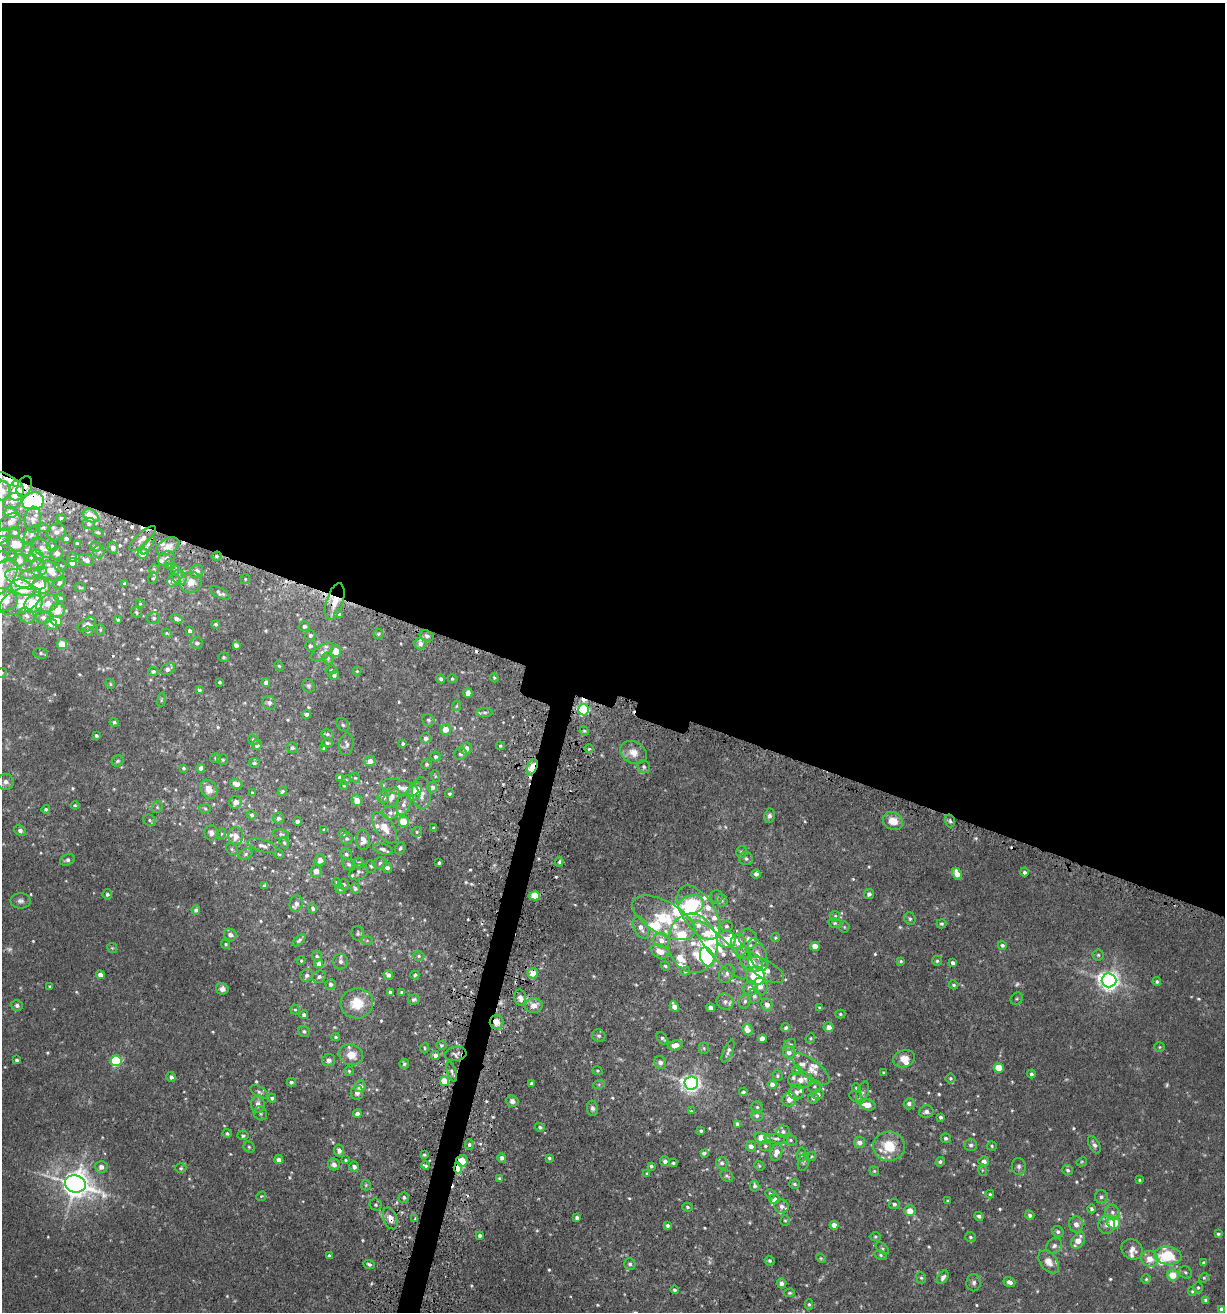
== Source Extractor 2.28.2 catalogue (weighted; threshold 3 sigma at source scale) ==
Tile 3 of 4 x 4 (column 3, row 1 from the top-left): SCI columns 2623-3845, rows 3993-5302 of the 5414 x 5354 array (HDU 1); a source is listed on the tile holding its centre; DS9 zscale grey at full resolution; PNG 1227 x 1314 px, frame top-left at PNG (2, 3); each listed source drawn as its Kron ellipse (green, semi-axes under 4 px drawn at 4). Shown black and unused: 54% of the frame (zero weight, under 3 of 5 exposures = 5% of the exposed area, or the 3 px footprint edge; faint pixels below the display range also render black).
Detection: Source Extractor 2.28.2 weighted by HDU 2 'WHT'; one run over the whole footprint, this tile lists its part. Background 0.0209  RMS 0.003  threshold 0.0135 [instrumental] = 3 sigma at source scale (4.5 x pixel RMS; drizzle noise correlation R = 1.50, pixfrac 1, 0.05/0.05 arcsec/px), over >= 5 px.
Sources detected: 659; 6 too faint to see at this stretch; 3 inside a brighter object's white glare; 10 cosmic-ray / hot-pixel residue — neither listed nor drawn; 59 inside a brighter listed object's ellipse — not listed separately; of the other 581, all 500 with FLUX_AUTO >= 0.341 (the completeness limit of this list) listed and drawn (81 fainter detections not listed), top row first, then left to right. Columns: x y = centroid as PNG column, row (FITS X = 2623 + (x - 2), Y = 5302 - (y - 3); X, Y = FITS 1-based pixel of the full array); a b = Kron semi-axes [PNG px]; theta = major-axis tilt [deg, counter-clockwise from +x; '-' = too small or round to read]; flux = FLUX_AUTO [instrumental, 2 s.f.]
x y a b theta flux
7 479 13 4 -28 2.6
24 486 11 7 66 2.9
2 491 10 7 84 2
16 491 10 7 84 9.2
13 501 10 7 32 1.5
33 501 11 8 14 46
10 512 7 5 -1 3
91 516 8 6 -32 5.4
61 518 5 4 - 0.54
33 520 13 8 85 1.8
10 522 11 7 28 2.1
89 524 6 5 - 0.94
43 528 7 4 -7 0.48
15 532 5 5 - 0.97
56 532 10 8 23 1.7
98 532 6 4 -19 0.43
32 534 10 6 52 1.1
3 536 9 6 49 0.87
142 538 17 6 43 1.6
66 539 4 3 - 0.78
4 541 6 5 - 1
16 544 9 7 -30 7.1
77 544 4 3 - 0.72
148 545 10 4 58 0.8
52 546 5 5 - 0.44
95 546 5 5 - 0.66
168 546 12 7 29 2.1
113 547 6 5 - 1.1
42 548 12 7 -48 1.6
27 550 6 5 - 0.57
99 551 7 5 88 0.75
57 553 6 6 - 1.3
143 553 5 5 - 3.7
38 555 6 4 -46 0.48
12 556 5 5 - 0.42
217 556 5 3 - 0.51
2 557 6 6 - 0.67
72 557 5 4 - 0.7
31 558 4 4 - 0.35
166 558 9 6 29 1.1
19 560 6 6 - 2.4
86 560 8 5 -20 1.2
72 563 5 4 - 3.6
170 564 5 5 - 0.71
38 565 7 6 - 0.82
60 566 6 6 - 0.53
154 569 5 5 - 0.35
175 570 6 4 -74 0.39
51 571 13 9 -29 4.7
196 571 7 6 - 1.3
33 573 14 5 12 1.3
2 577 21 12 55 6.7
179 577 8 6 -57 1.3
153 578 6 4 62 0.45
245 579 5 4 - 0.35
26 580 21 8 -17 4.1
173 580 7 5 44 0.8
191 582 11 10 - 3
59 583 7 5 50 0.74
124 583 3 3 - 0.37
41 586 9 8 - 7.3
80 587 6 3 -23 0.35
22 588 12 7 -19 13
220 593 11 5 -29 0.98
60 598 5 4 - 0.51
4 599 14 11 -16 6.5
20 601 22 12 24 4.2
335 601 19 8 73 4.8
33 604 10 8 41 17
47 604 12 8 25 2.9
140 604 4 4 - 0.35
57 610 7 7 - 4.6
136 612 6 5 - 0.48
339 614 4 4 - 0.72
27 616 9 7 -45 1.2
43 618 7 6 - 1
154 618 6 6 - 0.66
176 619 6 4 -21 1.2
118 620 4 3 - 0.38
56 621 5 5 - 9.1
51 624 6 6 - 1.3
216 624 4 4 - 0.45
87 625 10 6 30 2.3
304 626 5 5 - 0.97
100 630 5 4 - 0.35
88 631 5 5 - 0.4
190 631 4 4 - 0.9
167 633 5 4 - 0.34
378 634 5 4 - 0.44
310 635 5 5 - 0.78
427 636 7 5 -21 0.85
197 643 6 6 - 0.8
420 643 6 6 - 1.2
62 644 5 5 - 5.5
236 645 4 4 - 1.2
310 646 5 5 - 0.86
336 651 6 5 - 5.7
322 652 13 6 35 1.6
41 653 7 5 -3 0.66
224 657 5 4 - 0.45
328 658 6 5 - 0.58
279 666 5 4 - 0.34
168 669 8 5 27 1.4
331 670 6 4 20 0.36
153 671 5 4 - 0.66
357 671 4 4 - 0.35
2 673 5 5 - 0.44
334 675 5 4 - 0.79
494 678 4 3 - 0.38
441 679 5 4 - 0.71
452 679 4 4 - 0.42
219 682 3 3 - 0.45
266 682 4 4 - 0.81
110 684 5 4 - 0.36
309 686 7 6 - 0.59
199 690 4 3 - 0.57
468 693 5 4 - 2.1
162 700 7 3 81 0.38
269 703 7 6 - 0.98
456 706 5 4 - 0.35
584 710 5 5 - 41
485 712 8 4 0 0.66
307 714 4 3 - 0.68
428 720 6 5 - 0.58
114 722 5 4 - 0.55
343 725 7 5 -56 0.59
445 729 5 5 - 2.9
584 731 5 4 - 0.41
327 734 6 4 -13 0.57
96 736 4 3 - 0.56
425 738 5 5 - 1.3
253 740 5 5 - 0.58
327 743 6 4 -4 0.48
346 744 11 7 82 0.97
403 744 3 3 - 0.57
257 745 5 5 - 1.2
500 746 4 3 - 0.34
292 748 6 5 - 0.56
324 748 3 3 - 0.35
466 748 6 5 - 2.6
589 749 5 3 - 0.36
633 753 14 10 -29 3
460 754 6 6 - 0.85
435 757 5 5 - 0.68
216 758 5 5 - 0.64
222 759 5 5 - 0.52
118 761 6 5 - 0.54
370 761 6 5 - 2.1
254 763 5 5 - 0.65
426 764 5 5 - 0.6
532 767 8 4 65 9.8
644 767 7 6 - 0.65
183 768 3 3 - 0.36
201 768 4 4 - 0.93
435 776 6 4 -72 0.35
340 777 4 3 - 0.72
355 778 5 4 - 0.36
346 780 5 4 - 0.35
6 782 8 8 - 1.3
236 784 6 4 -20 2
344 785 4 3 - 0.37
400 787 19 7 -13 3.2
432 787 5 5 - 1.8
209 789 10 8 -58 2.1
282 791 5 4 - 0.54
414 791 10 6 69 4.2
252 793 4 3 - 0.72
421 793 16 9 -86 3.1
449 794 4 4 - 0.51
383 797 6 5 - 1.3
391 797 11 7 61 2.3
357 800 6 5 - 3.4
236 802 6 6 - 2
404 804 11 6 73 1.6
75 805 4 4 - 0.35
157 807 6 5 - 0.51
205 808 6 4 -3 0.43
46 809 4 4 - 0.48
390 813 7 7 - 1.1
252 815 5 4 - 0.6
769 816 7 5 81 0.93
278 818 6 5 - 0.77
150 820 6 5 - 0.57
297 821 4 4 - 1.1
893 821 10 8 -27 4.1
950 821 6 5 - 0.62
403 822 5 5 - 6.5
384 828 18 9 -57 4.5
434 828 3 3 - 0.48
324 830 4 3 - 0.59
20 831 6 5 - 0.93
417 832 5 4 - 0.44
211 833 7 7 - 1.2
221 834 5 3 - 0.35
281 834 8 5 -10 0.58
343 834 4 4 - 0.54
236 836 9 7 88 2.4
347 838 6 6 - 0.67
363 840 10 7 -87 2
284 843 6 4 -66 0.44
262 846 15 6 -16 1.4
400 848 6 5 - 0.59
232 849 6 5 - 0.49
383 849 10 5 -16 1.3
741 852 6 5 - 0.66
246 854 7 5 29 0.69
279 854 5 4 - 0.36
346 854 6 5 - 0.69
746 859 7 6 - 0.79
67 860 8 5 23 0.79
320 860 5 5 - 1.5
559 862 5 3 - 0.5
359 863 5 5 - 0.65
380 863 7 5 12 0.78
439 863 3 3 - 0.55
349 864 7 5 -39 0.62
371 866 6 5 - 0.52
387 868 5 5 - 1.1
316 871 6 5 - 1.3
358 872 10 7 31 0.89
1024 872 4 4 - 0.78
756 874 4 4 - 1.1
957 874 6 4 -64 2.9
337 882 4 4 - 0.44
343 884 6 5 - 0.8
264 886 4 3 - 0.55
355 888 5 4 - 0.62
340 889 5 4 - 0.39
107 894 5 5 - 0.73
869 894 5 5 - 1
535 896 5 4 - 8.4
717 897 6 6 - 0.61
722 900 7 5 -69 0.74
20 901 10 7 -1 1.2
296 903 8 6 75 1.2
691 905 13 9 19 18
313 909 5 4 - 0.69
196 910 4 4 - 0.74
699 913 30 16 -57 11
835 916 5 5 - 0.44
664 918 35 16 -29 15
910 919 6 5 - 0.6
835 923 6 5 - 0.52
942 924 5 4 - 0.57
727 926 6 5 - 0.58
844 927 5 5 - 0.4
641 928 12 7 -66 2.1
358 933 7 6 - 0.69
230 935 6 6 - 1.4
775 938 4 4 - 0.4
748 939 10 9 - 1.7
299 940 8 4 40 0.69
367 940 6 4 1 0.41
662 940 8 7 - 2.2
726 940 9 8 - 6
738 942 7 7 - 2.9
693 943 30 24 -79 13
226 944 5 4 - 0.43
1002 945 4 4 - 0.64
815 946 4 4 - 3.4
112 948 5 4 - 0.36
720 950 38 10 -48 6.8
660 951 9 6 -23 2.8
743 953 7 5 -45 0.72
758 955 17 8 -69 3.3
1098 955 5 5 - 0.5
317 956 5 5 - 0.52
419 956 6 5 - 0.46
707 957 10 6 -70 22
301 961 4 3 - 0.39
340 961 8 7 - 1
901 961 4 3 - 0.43
937 961 5 5 - 0.55
751 962 12 9 -29 3.8
953 963 4 4 - 0.86
319 964 4 4 - 1.6
665 966 5 4 - 0.6
766 970 20 9 -31 2.6
685 971 5 4 - 0.37
533 973 5 5 - 4.3
727 974 10 7 61 1.2
100 975 4 4 - 1.9
307 975 7 6 - 0.95
388 975 5 4 - 1.1
415 975 4 3 - 0.53
756 976 9 9 - 16
319 977 7 6 - 0.78
1109 980 7 7 - 180
1157 982 4 4 - 0.53
331 984 5 5 - 0.88
954 985 5 4 - 0.52
760 986 8 7 - 2.1
50 987 3 3 - 0.42
750 988 7 7 - 2
222 989 6 5 - 1.2
390 992 4 3 - 0.71
402 992 4 3 - 0.97
754 996 7 6 - 0.81
520 998 8 6 -77 1.6
414 999 6 5 - 0.75
1017 999 7 5 43 0.46
745 1001 7 5 74 0.62
725 1002 9 7 -23 1.3
357 1003 16 15 - 7.2
17 1005 6 5 - 0.87
534 1005 9 7 10 3
767 1005 6 5 - 1.7
674 1007 5 4 - 2.1
711 1008 4 4 - 1.6
820 1008 4 4 - 0.46
295 1010 5 4 - 0.41
840 1014 5 4 - 0.44
304 1015 4 4 - 0.88
496 1022 7 7 - 2.6
786 1027 4 3 - 0.54
829 1027 5 5 - 1.7
747 1029 6 5 - 2.1
304 1031 6 5 - 0.56
599 1036 7 6 - 0.7
336 1037 4 3 - 0.46
662 1038 7 4 -50 0.65
762 1038 4 4 - 2
810 1038 5 4 - 0.35
441 1045 5 3 - 0.44
675 1045 8 5 13 2.3
790 1045 6 5 - 0.57
1159 1047 5 4 - 0.36
424 1048 5 3 - 0.37
704 1048 5 5 - 0.44
728 1051 12 5 67 0.99
789 1052 6 6 - 1.6
456 1054 11 7 9 1.1
351 1055 12 10 -22 3.9
435 1056 4 4 - 2.2
904 1059 11 8 20 3.3
17 1060 4 3 - 0.58
329 1060 6 6 - 1.2
116 1061 5 5 - 28
660 1062 6 5 - 1.4
404 1064 5 5 - 0.59
999 1068 5 5 - 9.5
811 1069 22 9 -38 3.3
797 1070 4 4 - 0.34
349 1071 4 4 - 0.39
597 1071 5 4 - 0.43
452 1072 10 4 -74 0.89
884 1073 3 3 - 0.49
1031 1074 4 4 - 0.75
778 1076 5 5 - 0.51
171 1077 5 5 - 0.97
950 1078 5 5 - 0.49
800 1080 12 8 -2 2.5
444 1081 5 4 - 5.5
291 1082 4 4 - 0.67
531 1083 3 3 - 0.51
691 1083 7 6 - 140
599 1084 6 3 19 0.39
772 1084 4 4 - 1.4
360 1086 6 5 - 2.6
814 1086 6 6 - 0.6
856 1088 4 4 - 0.51
259 1092 10 5 -31 0.79
743 1092 4 4 - 0.53
797 1092 8 7 - 1.1
357 1093 7 6 - 1.2
862 1093 12 5 70 1.1
818 1094 5 5 - 0.97
856 1096 6 5 - 0.65
272 1098 4 4 - 0.82
813 1098 5 5 - 0.67
789 1100 7 6 - 2.1
512 1101 6 5 - 1
258 1104 9 6 -87 1.7
909 1104 5 5 - 1.2
867 1105 8 5 -12 4.1
757 1107 6 5 - 0.54
592 1108 8 5 -80 0.84
691 1111 4 4 - 0.37
926 1112 7 6 - 1.2
260 1113 7 6 - 0.67
357 1114 4 4 - 1.3
757 1116 6 5 - 0.82
941 1117 4 3 - 0.68
737 1124 4 4 - 0.99
540 1127 5 4 - 0.69
701 1131 4 3 - 0.52
783 1132 6 6 - 1
227 1133 4 4 - 0.55
243 1136 5 4 - 0.53
762 1138 8 5 -20 7.3
946 1138 5 4 - 0.63
776 1139 12 4 -9 1.1
790 1140 7 5 -16 0.69
860 1142 5 5 - 1.8
469 1145 5 4 - 0.55
971 1145 6 6 - 0.8
1094 1145 9 5 -61 0.94
751 1146 5 5 - 1.4
765 1146 6 5 - 0.59
889 1146 16 15 - 8.5
992 1146 5 4 - 0.38
249 1147 6 5 - 0.49
339 1150 6 4 -83 1.1
776 1152 9 5 72 2.3
704 1153 4 4 - 0.78
424 1155 4 3 - 0.46
801 1155 7 4 85 0.51
812 1156 5 4 - 0.35
502 1158 4 4 - 1
549 1158 4 3 - 0.5
279 1160 4 4 - 1.6
345 1160 3 3 - 0.35
462 1161 5 5 - 8.8
665 1161 5 5 - 1
803 1162 9 5 76 0.62
940 1162 5 4 - 0.62
984 1162 5 5 - 1.7
1082 1162 5 4 - 0.35
673 1163 4 3 - 0.42
722 1163 6 6 - 0.87
334 1164 6 5 - 1.5
425 1165 4 3 - 0.63
651 1166 4 3 - 0.53
759 1166 5 4 - 0.38
1019 1166 8 7 - 0.98
101 1167 6 6 - 1.8
354 1167 5 5 - 1.1
181 1168 5 4 - 0.41
458 1168 5 4 - 12
982 1170 6 4 -73 0.41
1068 1170 5 5 - 0.66
874 1171 5 4 - 0.38
647 1174 3 3 - 0.41
727 1176 7 5 -35 0.56
499 1179 3 3 - 0.52
1139 1180 3 3 - 0.41
75 1184 10 8 -17 410
795 1184 5 5 - 0.57
366 1185 5 5 - 0.39
755 1186 5 4 - 0.74
770 1194 5 4 - 0.42
990 1194 4 3 - 0.37
261 1196 5 4 - 0.44
404 1197 5 5 - 0.64
1101 1197 6 6 - 0.7
774 1199 5 5 - 1.4
948 1201 3 3 - 0.48
894 1204 5 5 - 0.74
376 1205 6 5 - 0.57
782 1206 7 6 - 1.4
687 1207 5 4 - 0.48
1091 1209 4 4 - 0.6
910 1211 5 5 - 3
1112 1212 8 7 - 1.3
1030 1215 5 4 - 0.83
979 1216 5 4 - 0.81
390 1218 11 6 -69 2.5
577 1218 4 3 - 0.84
415 1219 4 3 - 0.4
785 1221 5 5 - 0.42
1114 1223 6 6 - 8.4
1076 1224 8 7 - 1.6
834 1225 4 4 - 2.7
1107 1225 9 8 - 1.7
668 1226 4 4 - 0.71
1058 1232 6 5 - 0.86
1218 1234 4 3 - 0.49
480 1235 4 4 - 0.69
875 1237 5 4 - 0.41
970 1237 5 5 - 0.54
1078 1240 9 6 59 3.5
1054 1246 9 7 45 1.1
882 1248 7 5 -39 0.5
1132 1249 11 9 -40 2.1
329 1255 4 3 - 0.49
881 1255 6 4 -28 0.52
1168 1256 14 9 -5 12
821 1258 5 4 - 0.36
1150 1259 8 7 - 3.3
770 1261 5 4 - 0.54
1049 1262 13 8 -52 2.9
1204 1263 4 4 - 0.55
369 1264 6 4 -21 0.75
630 1264 6 5 - 0.76
1185 1272 6 5 - 0.6
1173 1275 5 5 - 5.1
943 1277 7 5 56 1.1
921 1278 6 4 -66 0.5
1204 1278 5 4 - 0.42
1146 1279 4 4 - 0.44
1009 1282 6 4 -20 1.4
782 1283 5 4 - 1.3
974 1283 8 7 - 1
1198 1287 5 4 - 0.47
674 1290 4 4 - 0.56
1192 1291 4 4 - 0.4
790 1293 5 4 - 0.38
1206 1300 4 4 - 0.85
809 1304 5 4 - 0.48
1221 1309 4 4 - 0.99
Overlapping masked pixels (flux is a lower limit): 14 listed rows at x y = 7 479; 24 486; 16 491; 33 501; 217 556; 335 601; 584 710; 532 767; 533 973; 496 1022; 444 1081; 462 1161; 458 1168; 390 1218
Isophote crosses this tile's border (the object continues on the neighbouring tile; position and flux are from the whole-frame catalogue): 5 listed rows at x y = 2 491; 2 557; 2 577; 4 599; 2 673